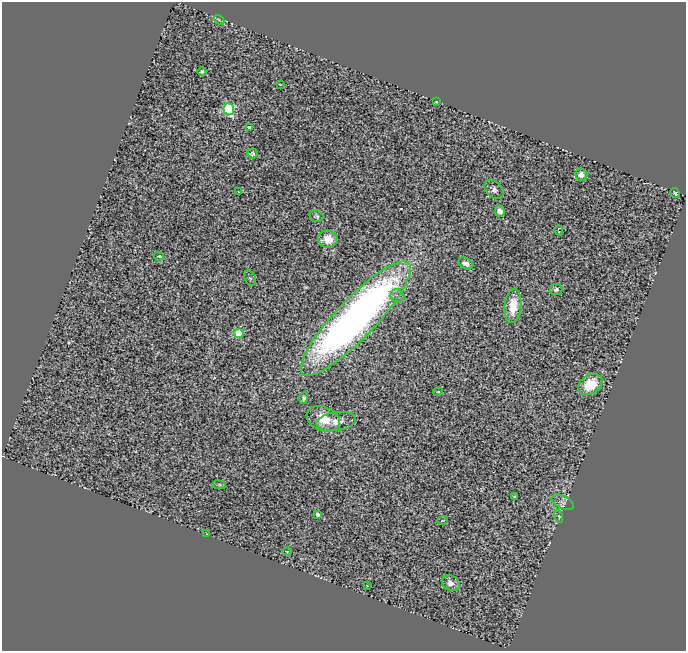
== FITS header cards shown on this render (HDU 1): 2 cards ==
NAXIS1  =                  684
NAXIS2  =                  649

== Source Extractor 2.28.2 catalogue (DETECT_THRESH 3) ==
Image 684 x 649 px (HDU 1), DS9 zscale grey, 1 PNG px = 1 image px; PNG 688 x 653 px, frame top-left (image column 1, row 649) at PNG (2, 2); each listed source drawn as its Kron ellipse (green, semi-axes under 4 px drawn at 4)
Background 0.714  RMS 0.15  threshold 0.449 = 3 sigma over >= 5 px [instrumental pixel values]
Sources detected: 38; all 38 listed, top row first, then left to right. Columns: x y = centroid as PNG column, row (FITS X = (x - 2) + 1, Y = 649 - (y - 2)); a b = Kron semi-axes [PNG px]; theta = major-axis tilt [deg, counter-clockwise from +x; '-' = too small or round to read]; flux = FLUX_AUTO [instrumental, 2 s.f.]
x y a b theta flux
219 20 6 4 -32 14
202 72 4 4 - 20
280 84 3 2 - 5.8
436 102 3 2 - 6.9
229 109 6 5 - 1100
250 128 4 4 - 54
252 153 5 5 - 23
581 175 6 6 - 54
494 189 11 8 -48 42
238 192 2 2 - 6.6
675 193 5 3 - 13
500 211 5 5 - 72
316 216 7 5 -18 19
559 230 5 3 - 11
328 239 10 8 -7 150
159 256 5 3 - 10
466 263 8 5 -26 44
250 278 8 5 -63 19
556 289 6 5 - 23
398 296 7 6 - 32
513 306 17 8 84 230
356 319 77 20 46 6800
239 333 4 4 - 530
590 384 13 9 33 280
438 392 5 3 - 8.3
303 398 6 4 79 19
323 419 17 12 -23 210
336 421 20 9 9 110
219 485 7 3 -9 13
515 496 3 2 - 12
563 502 12 6 -25 42
317 514 4 3 - 50
559 516 7 3 -76 11
442 521 5 2 - 10
207 534 2 2 - 6.8
287 552 5 3 - 8.2
451 583 9 7 -29 69
367 586 3 2 - 7.7